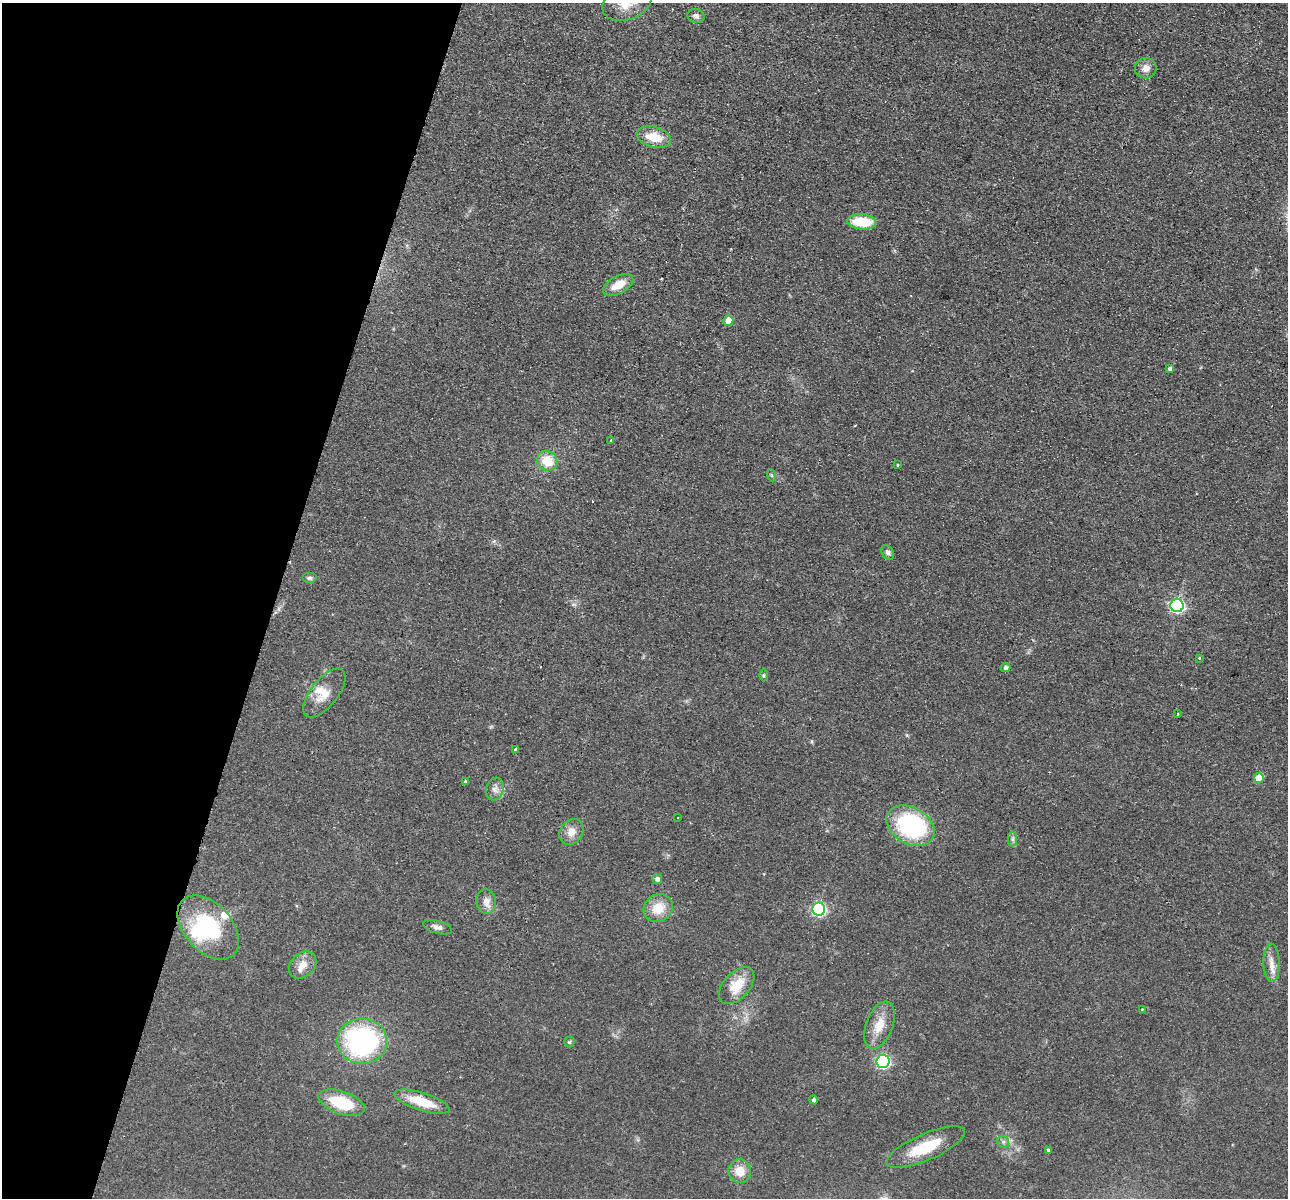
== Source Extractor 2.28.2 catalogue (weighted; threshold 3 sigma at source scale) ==
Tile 9 of 4 x 4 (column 1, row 3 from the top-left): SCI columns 18-1303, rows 1382-2577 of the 5179 x 5279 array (HDU 1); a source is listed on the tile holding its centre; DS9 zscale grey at full resolution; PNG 1290 x 1200 px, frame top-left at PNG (2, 3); each listed source drawn as its Kron ellipse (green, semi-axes under 4 px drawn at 4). Shown black and unused: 21% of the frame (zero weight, under 2 of 3 exposures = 3% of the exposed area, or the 3 px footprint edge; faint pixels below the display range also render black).
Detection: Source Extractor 2.28.2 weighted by HDU 2 'WHT'; one run over the whole footprint, this tile lists its part. Background 0.0944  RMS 0.01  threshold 0.0453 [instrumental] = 3 sigma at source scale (4.5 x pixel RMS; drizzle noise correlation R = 1.50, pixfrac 1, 0.05/0.05 arcsec/px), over >= 5 px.
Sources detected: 55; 1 inside a brighter object's white glare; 1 cosmic-ray / hot-pixel residue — neither listed nor drawn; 4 inside a brighter listed object's ellipse — not listed separately; the other 49 listed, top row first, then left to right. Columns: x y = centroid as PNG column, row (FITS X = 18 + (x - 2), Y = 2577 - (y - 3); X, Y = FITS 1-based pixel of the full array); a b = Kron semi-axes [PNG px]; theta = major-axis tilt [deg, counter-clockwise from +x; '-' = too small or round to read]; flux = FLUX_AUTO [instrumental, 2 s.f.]
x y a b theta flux
627 3 25 17 20 21
696 16 9 7 -20 3.5
1146 68 11 10 - 7.5
654 137 17 10 -14 20
862 222 14 7 -3 34
618 285 16 8 29 15
728 320 5 5 - 12
1170 369 4 4 - 2.9
611 441 3 3 - 2
547 461 10 9 - 21
898 465 3 3 - 1.6
771 475 6 4 -71 1.4
888 553 8 5 -56 3.3
309 578 7 5 0 2.2
1177 606 6 6 - 190
1199 658 3 2 - 2.4
1006 668 5 4 - 3.3
764 675 6 4 90 1.2
324 693 29 13 51 17
1177 714 3 2 - 1.3
515 749 3 3 - 4
1259 778 5 5 - 21
465 781 4 3 - 1.2
495 789 11 8 73 5.1
678 818 3 3 - 0.98
910 826 25 18 -29 120
571 832 14 11 54 9
1013 839 7 4 90 2.2
657 879 5 4 - 3.6
486 901 12 9 -83 7.3
658 908 15 13 34 19
819 909 6 6 - 160
208 927 37 24 -48 79
437 927 15 6 -16 4.5
1271 963 19 8 -88 9.1
303 965 15 11 45 11
737 986 22 13 48 22
1142 1010 3 3 - 1.9
879 1025 25 13 69 18
362 1041 25 22 -2 160
569 1042 5 5 - 1.4
883 1061 7 6 - 130
814 1100 4 4 - 2.6
422 1102 29 9 -17 27
342 1103 24 11 -19 45
1003 1142 6 5 - 2.1
926 1147 42 13 23 37
1048 1150 4 4 - 1.9
740 1171 12 11 - 14
Isophote crosses this tile's border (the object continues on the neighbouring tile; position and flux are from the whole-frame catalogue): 1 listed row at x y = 627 3